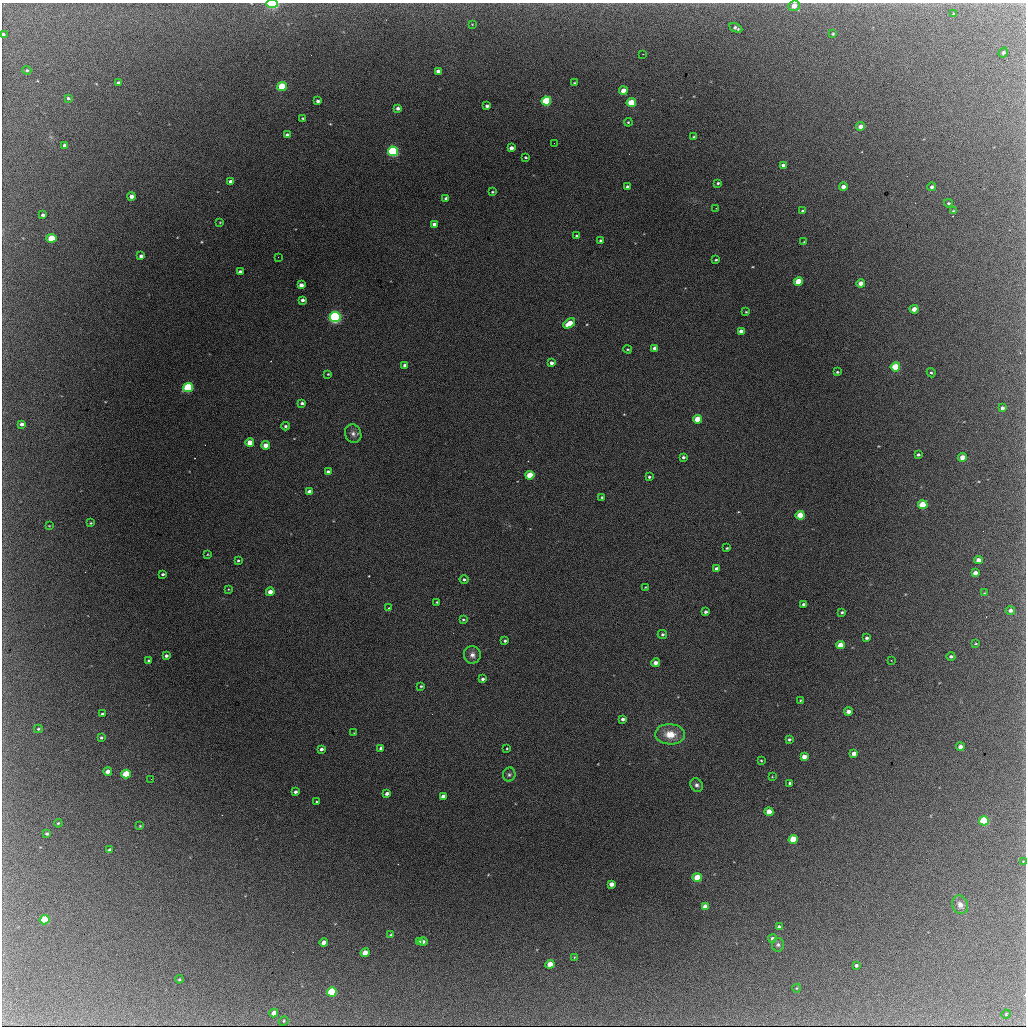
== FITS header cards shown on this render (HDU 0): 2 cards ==
NAXIS1  =                 1024 / length of data axis 1
NAXIS2  =                 1024 / length of data axis 2

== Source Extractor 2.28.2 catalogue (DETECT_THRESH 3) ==
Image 1024 x 1024 px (HDU 0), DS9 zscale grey, 1 PNG px = 1 image px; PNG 1028 x 1028 px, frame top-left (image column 1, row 1024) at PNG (2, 3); each listed source drawn as its Kron ellipse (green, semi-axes under 4 px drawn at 4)
Background 2200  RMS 34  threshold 102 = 3 sigma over >= 5 px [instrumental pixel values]
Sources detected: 182; all 182 listed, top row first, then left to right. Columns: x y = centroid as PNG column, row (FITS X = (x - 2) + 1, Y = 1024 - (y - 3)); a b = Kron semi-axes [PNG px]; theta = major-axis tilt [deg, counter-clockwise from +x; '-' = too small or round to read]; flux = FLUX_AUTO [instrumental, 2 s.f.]
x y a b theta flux
272 4 6 3 -1 210000
794 6 6 5 - 18000
954 14 4 4 - 2100
472 24 4 2 - 1500
736 28 7 3 -26 5500
3 34 3 3 - 4500
833 34 3 3 - 2700
1003 53 5 4 - 3400
643 54 3 2 - 3200
27 70 4 3 - 2400
438 71 4 4 - 11000
119 83 4 3 - 6300
574 83 3 2 - 2000
282 86 5 4 - 110000
623 91 4 4 - 26000
68 98 3 3 - 3300
318 101 3 3 - 5200
546 101 5 4 - 200000
631 103 4 4 - 95000
487 106 4 3 - 6500
398 108 4 4 - 8000
303 118 3 2 - 2100
628 122 4 3 - 2300
861 126 4 4 - 13000
287 135 4 4 - 8800
694 137 3 2 - 2200
554 143 2 2 - 3800
65 145 4 4 - 9500
511 148 4 4 - 10000
393 151 5 4 - 430000
525 157 3 2 - 2600
783 165 4 3 - 6600
231 182 4 3 - 10000
718 183 4 3 - 3200
627 187 3 3 - 6600
843 187 4 3 - 11000
932 187 4 4 - 6100
492 192 4 3 - 2600
132 196 4 4 - 14000
446 198 3 3 - 5200
948 203 4 3 - 2800
716 208 2 2 - 1100
803 211 4 3 - 3500
953 211 4 3 - 2200
43 215 4 3 - 4500
220 222 4 3 - 1800
434 224 4 4 - 9600
577 236 4 3 - 3700
52 238 5 4 - 83000
600 240 3 3 - 3300
804 242 4 4 - 1700
141 256 4 3 - 7100
278 257 2 2 - 900
716 260 3 3 - 2800
240 272 4 4 - 10000
798 282 4 4 - 70000
861 283 4 4 - 18000
301 285 4 4 - 14000
302 300 4 3 - 7500
914 309 4 4 - 20000
746 312 4 3 - 2100
335 317 5 5 - 580000
569 323 6 4 30 55000
741 331 4 3 - 13000
655 348 4 3 - 9100
628 349 4 3 - 2400
551 363 4 4 - 8300
405 365 4 3 - 9600
895 367 5 4 - 120000
837 372 3 3 - 2700
931 373 5 4 - 3300
328 374 3 3 - 2100
188 387 5 4 - 240000
302 403 4 3 - 5400
1002 408 4 3 - 6700
697 419 4 4 - 58000
22 424 4 3 - 8200
285 426 4 3 - 3900
353 434 9 8 - 9700
250 443 4 4 - 44000
266 445 4 4 - 26000
918 455 3 3 - 3500
683 457 3 3 - 4400
963 457 4 4 - 27000
328 472 4 4 - 14000
530 475 4 4 - 73000
649 477 3 3 - 3800
309 492 4 4 - 15000
602 497 3 3 - 3300
923 505 5 4 - 110000
800 515 4 4 - 76000
91 523 4 3 - 2300
49 526 3 2 - 1400
727 548 3 3 - 2400
208 554 3 2 - 1700
978 560 4 4 - 17000
238 561 3 3 - 2800
717 569 4 3 - 10000
975 573 4 4 - 12000
163 574 4 2 - 3900
464 579 4 4 - 4100
645 587 3 2 - 1600
228 589 3 2 - 1500
270 592 4 4 - 22000
984 593 4 2 - 1600
437 602 3 3 - 2300
803 604 3 3 - 3900
389 608 3 3 - 2300
1010 610 5 4 - 8800
706 612 3 3 - 5300
842 612 3 3 - 3400
463 620 4 3 - 2600
662 634 5 4 - 3800
867 638 3 3 - 4800
505 641 3 3 - 4200
976 644 3 2 - 1900
840 645 4 4 - 39000
472 655 9 8 - 12000
166 656 3 3 - 5600
951 656 4 4 - 5100
149 660 3 3 - 4000
891 660 3 2 - 1200
655 663 4 3 - 15000
483 679 3 3 - 5500
421 686 3 3 - 2800
800 700 4 3 - 1500
848 711 4 4 - 14000
102 714 3 3 - 3400
623 719 4 3 - 7600
38 729 4 3 - 2600
354 733 3 3 - 1500
670 734 15 10 -3 39000
101 737 3 3 - 3500
789 739 3 3 - 3400
960 747 4 4 - 14000
381 748 4 3 - 6800
507 748 3 3 - 1900
321 749 4 3 - 6700
854 753 4 4 - 14000
804 757 4 4 - 20000
761 761 4 3 - 2000
108 771 4 3 - 15000
126 774 5 4 - 100000
509 775 7 6 - 5200
772 777 4 2 - 1500
151 779 2 2 - 2100
790 783 3 3 - 4600
697 785 7 6 - 6800
295 792 4 3 - 6200
387 793 4 3 - 9200
443 796 4 4 - 21000
316 802 3 2 - 2000
769 812 4 4 - 34000
984 821 5 4 - 180000
58 823 4 3 - 2200
140 826 4 3 - 1800
47 834 4 3 - 4000
793 839 4 4 - 90000
109 850 4 4 - 4400
1023 861 4 3 - 2500
697 878 5 4 - 65000
611 884 4 4 - 19000
960 905 9 7 -67 13000
705 906 4 4 - 15000
45 920 5 4 - 140000
779 927 4 4 - 7400
391 935 4 3 - 4100
772 938 4 4 - 5600
324 942 4 4 - 17000
419 942 3 3 - 4700
423 942 4 3 - 6500
778 945 7 6 - 5100
365 953 4 4 - 28000
574 957 3 2 - 1600
550 964 4 4 - 35000
856 965 3 3 - 4700
179 979 4 3 - 2300
797 988 4 3 - 1600
332 992 5 4 - 170000
274 1013 4 4 - 16000
1006 1014 5 4 - 2100
284 1021 5 4 - 2600
At the frame edge (FLAGS 8, measured only in part): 3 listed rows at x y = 272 4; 794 6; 3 34